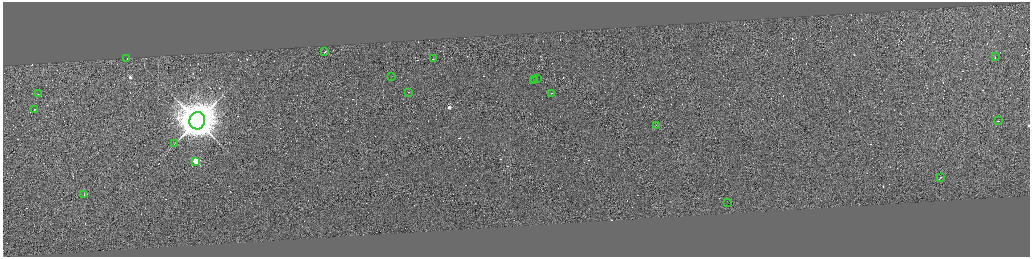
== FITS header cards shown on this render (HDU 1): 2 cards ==
NAXIS1  =                 4110
NAXIS2  =                 1018

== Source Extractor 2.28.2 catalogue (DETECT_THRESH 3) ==
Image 4110 x 1018 px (HDU 1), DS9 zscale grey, zoomed out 1/4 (1 PNG px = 4 x 4 image px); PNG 1032 x 259 px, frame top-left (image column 3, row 1018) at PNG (3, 2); each listed source drawn as its Kron ellipse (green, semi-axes under 4 px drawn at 4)
Background 0.991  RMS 3.8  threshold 11.5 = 3 sigma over >= 5 px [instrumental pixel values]
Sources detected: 528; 508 cannot appear on this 1/4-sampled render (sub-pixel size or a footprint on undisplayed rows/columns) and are neither listed nor drawn; the other 20 listed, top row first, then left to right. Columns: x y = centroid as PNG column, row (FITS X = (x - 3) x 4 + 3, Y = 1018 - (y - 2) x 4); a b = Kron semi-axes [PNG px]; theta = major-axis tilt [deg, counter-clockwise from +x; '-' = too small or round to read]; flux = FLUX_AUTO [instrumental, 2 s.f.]
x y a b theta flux
325 52 2 1 - 2.7e+04
996 57 3 1 - 2.4e+04
127 58 2 1 - 2.6e+04
434 59 2 1 - 2.1e+04
392 76 2 1 - 4.0e+02
537 78 2 1 - 5.2e+03
533 80 2 1 - 5.0e+04
535 80 2 1 - 4.7e+04
409 92 2 1 - 9.7e+03
552 93 2 1 - 1.9e+04
38 94 2 1 - 8.8e+03
35 109 2 1 - 1.7e+04
197 121 8 8 - 1.2e+07
999 121 2 1 - 1.5e+04
657 126 2 1 - 1.3e+04
174 144 2 1 - 4.0e+02
196 161 2 2 - 1.4e+05
940 178 3 1 - 2.7e+04
84 194 2 1 - 1.8e+04
727 203 2 1 - 4.4e+03
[508 sub-pixel or undisplayed-footprint detections neither listed nor drawn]